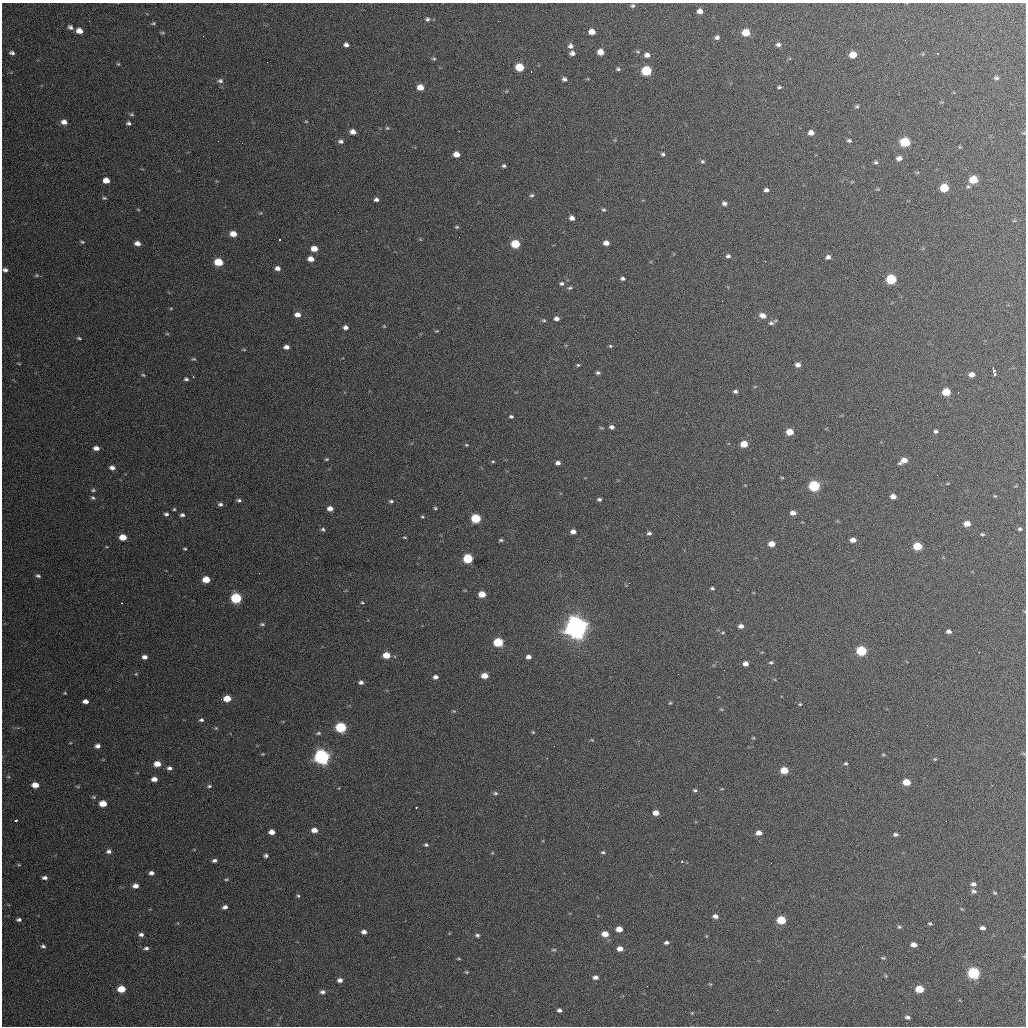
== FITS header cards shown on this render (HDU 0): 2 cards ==
NAXIS1  =                 1024 / length of data axis 1
NAXIS2  =                 1024 / length of data axis 2

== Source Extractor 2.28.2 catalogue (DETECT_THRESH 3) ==
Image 1024 x 1024 px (HDU 0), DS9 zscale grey, 1 PNG px = 1 image px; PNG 1028 x 1028 px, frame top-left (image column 1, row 1024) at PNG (2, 3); no overlay
Background 591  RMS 19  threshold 56.8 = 3 sigma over >= 5 px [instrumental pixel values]
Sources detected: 274; all 274 listed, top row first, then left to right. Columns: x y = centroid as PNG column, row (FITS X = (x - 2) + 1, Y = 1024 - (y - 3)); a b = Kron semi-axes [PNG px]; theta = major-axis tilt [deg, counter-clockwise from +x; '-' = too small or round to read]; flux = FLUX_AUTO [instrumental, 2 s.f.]
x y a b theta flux
632 6 6 5 - 2.3e+03
700 11 5 5 - 7.7e+03
427 19 7 6 - 3.5e+03
153 23 5 4 - 1.6e+03
70 27 7 5 -34 3.6e+03
79 31 6 5 - 1.0e+04
592 32 6 5 - 1.2e+04
746 32 6 5 - 2.6e+04
162 33 6 3 -8 1.5e+03
717 37 5 5 - 3.5e+03
346 45 5 4 - 4.5e+03
778 45 7 5 1 3.9e+03
570 46 6 6 - 4.6e+03
600 52 5 5 - 1.3e+04
12 53 6 4 -14 3.3e+03
572 53 5 4 - 4.8e+03
938 53 2 2 - 1.0e+03
647 55 6 5 - 6.5e+03
853 55 6 5 - 1.8e+04
434 59 6 4 -15 1.8e+03
118 64 5 4 - 1.5e+03
519 67 6 5 - 3.6e+04
618 69 5 4 - 2.1e+03
531 71 2 2 - 8.2e+02
646 71 6 6 - 6.6e+04
996 78 7 5 -14 2.6e+03
564 79 5 5 - 3.4e+03
220 81 7 5 -7 3.4e+03
420 87 6 5 - 1.4e+04
779 87 4 3 - 2.0e+03
506 91 5 3 - 1.0e+03
857 106 5 4 - 1.9e+03
132 114 6 4 -2 2.0e+03
306 121 5 3 - 1.1e+03
64 122 7 6 - 7.1e+03
129 123 6 5 - 3.0e+03
387 128 6 4 -3 1.7e+03
459 131 3 2 - 1.5e+03
353 132 5 5 - 7.5e+03
811 133 5 5 - 7.8e+03
1024 133 4 4 - 1.1e+03
849 140 5 4 - 2.3e+03
341 141 6 5 - 3.6e+03
905 142 6 6 - 6.1e+04
960 147 5 4 - 1.2e+03
456 154 5 5 - 1.1e+04
663 154 4 4 - 2.3e+03
899 158 6 5 - 5.9e+03
702 161 5 4 - 2.0e+03
876 162 5 5 - 2.3e+03
504 166 4 3 - 2.3e+03
106 180 6 5 - 1.2e+04
973 180 6 5 - 3.3e+04
968 187 5 5 - 2.0e+03
944 188 6 5 - 3.7e+04
766 190 4 4 - 3.9e+03
532 195 6 5 - 2.4e+03
104 198 6 4 0 1.9e+03
376 200 5 4 - 3.8e+03
724 203 6 4 -18 4.0e+03
138 210 4 3 - 1.0e+03
603 210 5 4 - 1.9e+03
572 218 5 4 - 5.7e+03
1014 221 5 3 - 1.2e+03
457 227 5 3 - 1.6e+03
233 234 6 5 - 1.4e+04
279 240 2 2 - 1.1e+03
82 242 6 3 -21 1.7e+03
137 243 6 5 - 7.1e+03
606 243 5 4 - 8.1e+03
515 244 6 5 - 4.8e+04
314 249 6 5 - 1.3e+04
728 256 5 5 - 3.0e+03
828 257 5 4 - 4.2e+03
311 259 6 4 -12 1.1e+04
219 262 6 5 - 3.9e+04
277 268 6 5 - 6.1e+03
5 270 6 4 -11 3.8e+03
37 275 6 5 - 2.0e+03
622 279 5 4 - 2.9e+03
891 279 6 5 - 7.8e+04
561 283 6 5 - 3.0e+03
570 288 6 4 4 2.3e+03
171 308 5 3 - 1.2e+03
297 315 6 5 - 7.9e+03
763 315 9 6 -19 8.0e+03
556 318 5 4 - 5.0e+03
544 320 6 4 -4 1.7e+03
771 323 9 6 13 3.6e+03
384 326 5 4 - 1.2e+03
346 327 5 4 - 4.7e+03
436 331 4 3 - 1.3e+03
167 334 5 3 - 1.3e+03
79 338 5 3 - 1.8e+03
610 346 4 4 - 1.7e+03
286 347 5 4 - 5.9e+03
244 350 5 3 - 1.3e+03
194 359 6 4 -1 1.8e+03
19 364 5 3 - 1.0e+03
578 365 5 4 - 1.5e+03
798 365 5 5 - 5.7e+03
994 371 4 3 - 1.1e+04
598 373 5 4 - 2.5e+03
972 374 6 4 3 7.9e+03
995 374 3 3 - 3.8e+03
143 375 5 4 - 1.8e+03
186 379 6 4 -7 2.5e+03
735 391 5 4 - 3.0e+03
946 392 6 5 - 3.0e+04
511 417 4 4 - 2.2e+03
612 427 5 4 - 3.6e+03
936 431 5 4 - 2.8e+03
790 432 5 5 - 2.0e+04
744 444 5 5 - 2.0e+04
466 445 5 3 - 1.4e+03
96 448 6 4 -5 6.4e+03
326 459 5 4 - 1.6e+03
904 460 8 5 29 1.1e+04
493 461 4 3 - 1.3e+03
558 463 5 4 - 4.9e+03
112 468 6 4 -11 5.5e+03
937 475 2 2 - 5.8e+02
782 478 5 3 - 1.2e+03
948 483 5 3 - 1.0e+03
814 486 6 5 - 1.2e+05
93 490 6 4 1 2.0e+03
893 496 5 4 - 7.8e+03
995 496 5 3 - 1.2e+03
93 498 5 5 - 2.3e+03
599 499 4 3 - 2.5e+03
239 500 6 5 - 2.7e+03
391 501 6 4 1 2.4e+03
220 504 6 5 - 3.4e+03
330 508 6 5 - 7.9e+03
435 508 5 4 - 1.7e+03
174 509 4 4 - 1.5e+03
793 513 5 4 - 6.9e+03
933 513 2 2 - 5.9e+02
166 514 5 5 - 2.9e+03
182 515 6 5 - 3.4e+03
422 517 5 4 - 1.5e+03
476 518 6 5 - 6.3e+04
967 524 6 5 - 1.2e+04
323 529 6 5 - 2.5e+03
1020 529 5 4 - 2.2e+03
573 532 5 4 - 6.7e+03
649 533 5 4 - 3.0e+03
982 534 6 4 -14 1.6e+03
123 537 6 5 - 2.0e+04
404 537 5 3 - 1.2e+03
501 540 5 3 - 1.9e+03
853 540 5 4 - 7.9e+03
771 544 5 4 - 1.2e+04
917 546 6 5 - 3.7e+04
185 549 4 3 - 1.6e+03
468 559 6 5 - 7.9e+04
38 576 6 4 -16 2.7e+03
206 579 6 5 - 2.4e+04
629 583 3 2 - 1.0e+03
712 588 4 3 - 2.0e+03
482 594 5 5 - 1.8e+04
236 598 6 5 - 1.0e+05
362 602 3 3 - 1.3e+03
121 603 3 2 - 7.4e+02
262 624 6 4 -9 2.1e+03
741 626 6 5 - 5.5e+03
576 627 8 8 - 1.4e+06
949 631 5 4 - 4.2e+03
723 633 5 3 - 1.4e+03
498 642 6 5 - 6.8e+04
861 651 6 5 - 8.0e+04
979 652 2 2 - 7.1e+02
386 655 6 5 - 2.0e+04
145 657 5 4 - 5.9e+03
528 657 5 4 - 5.3e+03
771 662 5 4 - 1.8e+03
745 663 5 4 - 6.6e+03
136 674 5 4 - 1.3e+03
484 676 5 4 - 1.4e+04
435 677 5 4 - 4.7e+03
361 682 5 4 - 3.8e+03
65 693 4 4 - 1.1e+03
227 698 6 5 - 2.3e+04
85 701 5 4 - 6.7e+03
670 703 4 4 - 1.4e+03
800 704 4 4 - 1.3e+03
721 709 5 3 - 1.2e+03
454 711 5 4 - 1.5e+03
201 720 6 4 5 2.9e+03
927 725 2 2 - 6.5e+02
341 727 6 5 - 1.0e+05
216 728 5 5 - 1.5e+03
533 732 5 4 - 1.3e+03
318 733 6 4 3 2.0e+03
753 738 4 4 - 1.2e+03
592 740 5 4 - 1.3e+03
98 746 6 5 - 5.2e+03
263 754 4 4 - 1.1e+03
883 755 5 3 - 1.2e+03
322 757 7 6 - 4.4e+05
935 759 4 4 - 1.4e+03
846 763 5 5 - 1.6e+03
157 764 6 5 - 1.6e+04
169 768 7 5 -12 4.1e+03
784 770 6 5 - 2.7e+04
8 777 5 3 - 1.4e+03
154 779 6 4 -1 8.3e+03
906 782 6 5 - 2.3e+04
35 785 6 5 - 1.4e+04
77 786 5 3 - 1.2e+03
209 786 6 4 0 2.4e+03
722 789 5 3 - 1.0e+03
695 790 5 4 - 1.9e+03
495 793 6 5 - 2.2e+03
94 797 6 4 -21 1.8e+03
103 804 6 5 - 2.0e+04
416 807 3 2 - 1.3e+03
656 813 5 4 - 1.1e+04
15 821 3 3 - 3.9e+03
946 821 2 2 - 7.0e+02
314 830 6 4 -6 9.7e+03
272 832 5 4 - 9.3e+03
759 833 5 4 - 9.1e+03
895 834 5 4 - 2.9e+03
426 845 5 4 - 2.3e+03
109 851 6 5 - 4.0e+03
603 852 5 4 - 1.8e+03
492 853 5 3 - 1.1e+03
266 856 4 4 - 2.7e+03
214 861 5 3 - 3.3e+03
682 861 3 2 - 2.2e+03
771 863 2 2 - 7.0e+02
19 865 5 3 - 1.1e+03
151 873 5 4 - 4.4e+03
45 878 6 4 -1 3.8e+03
226 879 5 3 - 1.6e+03
973 884 7 5 -9 4.6e+03
135 886 6 4 -1 6.8e+03
974 891 7 6 - 3.3e+03
995 893 5 4 - 1.6e+03
298 896 5 4 - 1.7e+03
225 907 5 4 - 4.0e+03
715 916 5 4 - 5.1e+03
19 920 5 3 - 2.8e+03
781 920 6 5 - 4.7e+04
930 924 4 4 - 1.7e+03
899 927 5 5 - 2.0e+03
983 928 5 4 - 4.0e+03
619 929 5 4 - 1.4e+04
364 932 5 5 - 5.8e+03
605 934 6 5 - 1.5e+04
141 935 6 5 - 3.9e+03
477 935 5 4 - 2.5e+03
706 936 5 3 - 1.3e+03
666 943 5 3 - 3.2e+03
914 945 5 4 - 7.0e+03
43 946 5 4 - 2.7e+03
146 948 6 4 8 3.3e+03
620 949 6 4 -2 8.7e+03
554 950 7 4 -5 1.7e+03
883 958 6 4 -18 1.6e+03
458 959 6 3 -8 1.3e+03
466 972 4 4 - 1.3e+03
973 973 7 6 - 1.5e+05
595 977 5 4 - 5.0e+03
340 980 5 4 - 4.7e+03
710 984 6 3 -43 1.4e+03
121 989 6 5 - 2.4e+04
919 989 6 5 - 3.2e+04
322 992 6 5 - 3.5e+03
903 1003 3 2 - 9.4e+02
559 1010 5 4 - 3.4e+03
692 1013 4 3 - 1.2e+03
907 1017 6 5 - 3.6e+03
At the frame edge (FLAGS 8, measured only in part): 2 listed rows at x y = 1024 133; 5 270